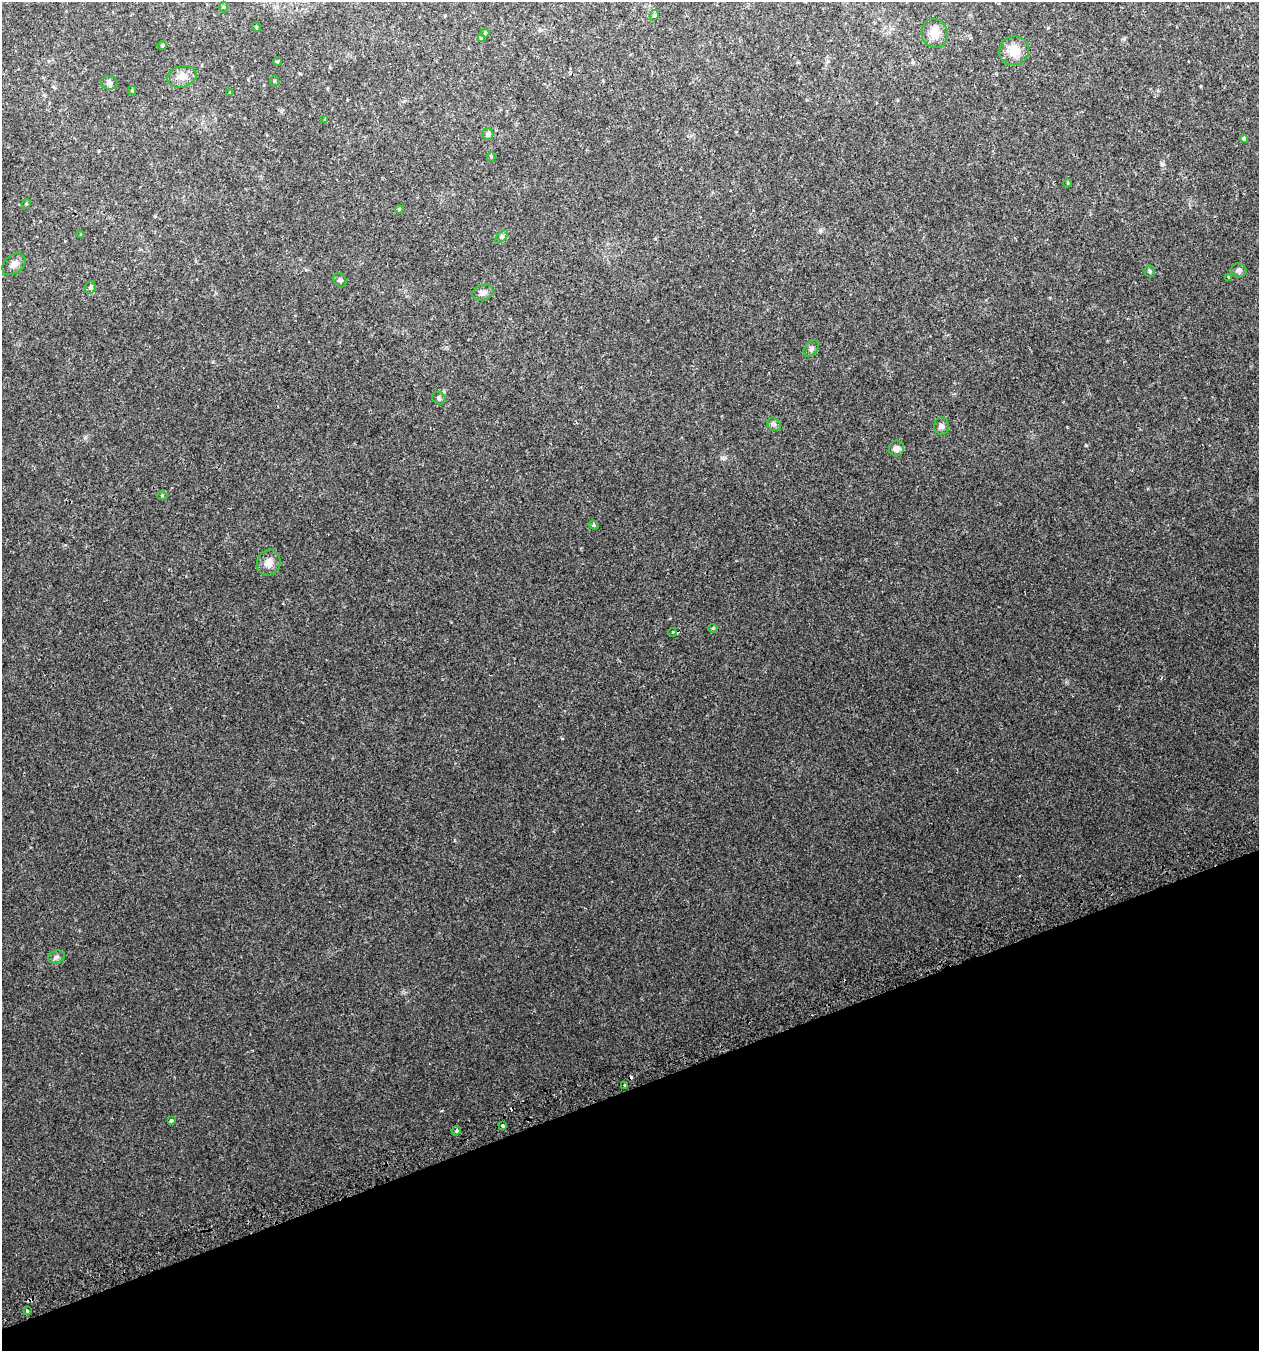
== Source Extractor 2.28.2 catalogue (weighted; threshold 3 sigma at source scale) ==
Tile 14 of 4 x 4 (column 2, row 4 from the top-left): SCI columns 1370-2626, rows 47-1395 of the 5304 x 5490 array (HDU 1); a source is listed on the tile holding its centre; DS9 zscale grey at full resolution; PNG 1261 x 1353 px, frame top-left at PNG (2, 2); each listed source drawn as its Kron ellipse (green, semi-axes under 4 px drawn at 4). Shown black and unused: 19% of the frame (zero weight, under 2 of 3 exposures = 3% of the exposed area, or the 3 px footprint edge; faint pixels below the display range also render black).
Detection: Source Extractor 2.28.2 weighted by HDU 2 'WHT'; one run over the whole footprint, this tile lists its part. Background 0.00786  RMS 0.0046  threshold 0.0207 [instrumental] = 3 sigma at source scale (4.5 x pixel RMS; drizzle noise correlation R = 1.50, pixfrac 1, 0.0396/0.0396 arcsec/px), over >= 5 px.
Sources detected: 49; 2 cosmic-ray / hot-pixel residue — neither listed nor drawn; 1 inside a brighter listed object's ellipse — not listed separately; the other 46 listed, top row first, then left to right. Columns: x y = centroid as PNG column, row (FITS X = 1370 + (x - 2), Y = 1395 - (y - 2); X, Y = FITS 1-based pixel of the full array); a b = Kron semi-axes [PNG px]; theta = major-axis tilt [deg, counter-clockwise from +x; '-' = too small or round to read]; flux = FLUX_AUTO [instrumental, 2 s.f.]
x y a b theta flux
223 7 5 3 - 0.36
654 15 6 4 62 0.55
256 27 5 3 - 0.37
485 33 4 4 - 0.46
935 33 15 13 -68 5.2
481 39 4 3 - 1.9
162 46 5 3 - 0.41
1014 51 15 14 - 7
277 61 4 3 - 0.45
182 77 15 10 14 3.5
274 81 5 3 - 0.4
109 83 8 6 -10 1.3
132 90 4 4 - 0.44
230 93 4 3 - 0.39
325 120 4 4 - 0.53
488 134 5 5 - 1.4
1244 139 4 4 - 0.62
491 157 4 4 - 0.42
1068 183 4 3 - 0.33
26 204 5 4 - 0.47
399 209 4 4 - 0.42
81 235 4 3 - 0.4
502 237 8 4 45 0.92
14 264 13 9 39 2.6
1239 270 8 7 - 1.1
1150 271 6 5 - 0.58
1228 277 3 2 - 0.99
340 280 8 6 -54 0.94
90 287 7 5 69 0.79
483 293 10 7 15 2
811 348 9 6 48 1.1
439 398 7 6 - 0.87
774 424 7 6 - 1.1
941 426 9 7 90 1.3
896 448 8 7 - 2.3
162 496 5 3 - 0.4
594 525 5 4 - 0.59
269 563 13 11 69 3.3
713 628 4 4 - 0.43
672 632 4 3 - 0.39
56 957 8 6 17 1.2
625 1085 3 3 - 13
171 1120 4 3 - 2
503 1126 3 3 - 2.2
456 1131 5 4 - 0.55
27 1311 3 3 - 2.2
Unlisted compact peaks at least as high as the median listed source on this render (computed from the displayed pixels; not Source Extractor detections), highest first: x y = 820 230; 1162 164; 725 458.